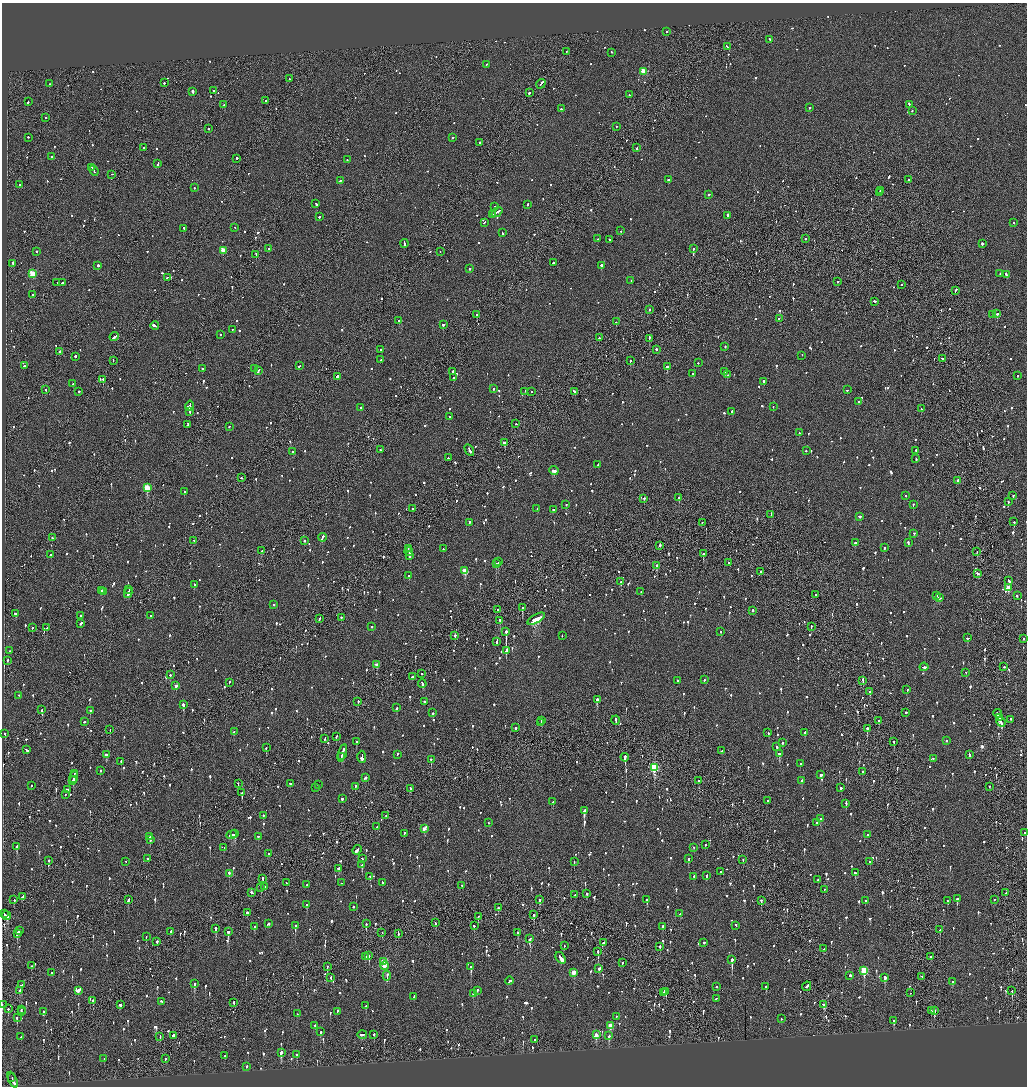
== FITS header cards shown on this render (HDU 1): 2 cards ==
NAXIS1  =                 2050
NAXIS2  =                 2168

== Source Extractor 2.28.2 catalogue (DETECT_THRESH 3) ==
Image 2050 x 2168 px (HDU 1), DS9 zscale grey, zoomed out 1/2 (1 PNG px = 2 x 2 image px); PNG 1029 x 1088 px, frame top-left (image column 2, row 2168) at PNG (2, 3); each listed source drawn as its Kron ellipse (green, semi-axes under 4 px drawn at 4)
Background -0.117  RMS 0.1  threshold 0.304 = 3 sigma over >= 5 px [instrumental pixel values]
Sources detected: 1657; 67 cannot appear on this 1/2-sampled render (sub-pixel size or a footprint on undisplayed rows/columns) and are neither listed nor drawn; of the other 1590, the 500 brightest by FLUX_AUTO listed and drawn (1090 fainter detections omitted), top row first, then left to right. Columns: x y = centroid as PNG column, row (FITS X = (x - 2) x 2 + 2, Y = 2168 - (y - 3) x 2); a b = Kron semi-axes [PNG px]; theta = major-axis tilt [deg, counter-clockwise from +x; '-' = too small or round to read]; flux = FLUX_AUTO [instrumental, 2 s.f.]
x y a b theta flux
667 32 2 2 - 200
769 40 2 2 - 130
727 47 3 2 - 210
566 52 2 2 - 110
611 53 2 2 - 120
486 65 2 2 - 120
644 72 3 3 - 630
289 79 2 2 - 120
164 83 2 2 - 340
50 84 2 2 - 500
541 84 5 2 - 320
214 91 2 2 - 190
193 92 3 2 - 2200
529 93 2 2 - 530
629 95 2 2 - 160
265 101 2 1 - 360
28 102 2 2 - 330
224 105 2 1 - 180
909 105 2 2 - 280
809 108 2 2 - 170
561 109 2 2 - 330
912 111 2 2 - 110
45 118 2 2 - 190
616 127 2 1 - 120
209 129 2 2 - 200
28 138 2 2 - 170
453 138 2 2 - 190
480 143 2 2 - 120
144 148 2 2 - 140
637 148 2 2 - 160
51 157 2 2 - 420
237 159 2 2 - 860
347 160 2 1 - 120
158 164 3 2 - 200
92 168 2 1 - 120
94 171 5 2 - 340
111 175 2 1 - 190
668 180 2 2 - 160
908 180 2 2 - 170
340 181 4 2 - 470
20 185 2 2 - 330
195 188 2 2 - 180
880 191 3 2 - 170
879 193 2 2 - 120
709 195 2 1 - 200
316 204 3 2 - 240
527 205 2 2 - 200
495 207 2 1 - 340
497 213 6 2 37 390
493 215 4 1 - 200
727 216 3 2 - 370
319 217 3 2 - 120
484 223 3 1 - 140
1014 223 2 2 - 140
235 228 2 2 - 120
184 229 3 2 - 470
621 231 2 2 - 220
502 233 2 2 - 130
597 239 2 2 - 180
806 239 2 2 - 190
609 240 2 2 - 420
404 244 4 2 - 350
982 244 2 2 - 530
269 249 2 2 - 220
693 249 2 2 - 190
223 251 3 3 - 420
36 252 2 2 - 470
440 252 2 2 - 200
256 255 3 1 - 570
553 263 2 2 - 150
13 264 4 2 - 210
98 266 2 2 - 590
601 266 2 2 - 1500
470 269 2 2 - 280
33 274 3 3 - 840
1000 274 2 2 - 130
1006 275 3 2 - 230
167 278 2 2 - 220
631 281 2 1 - 110
838 282 2 2 - 110
57 283 2 1 - 590
62 283 3 2 - 260
902 285 2 2 - 120
955 291 4 2 - 190
33 295 2 2 - 270
875 302 3 2 - 180
649 310 2 2 - 300
997 314 4 2 - 810
477 315 2 1 - 180
992 315 2 2 - 150
779 319 2 2 - 120
399 321 2 2 - 420
616 322 2 1 - 370
443 325 2 2 - 1400
155 326 4 2 - 630
232 330 2 1 - 130
220 335 2 2 - 280
114 337 5 2 - 350
599 338 2 2 - 290
649 339 3 1 - 300
725 347 2 2 - 140
381 350 2 2 - 130
656 350 2 2 - 270
60 352 2 2 - 350
802 356 2 2 - 110
75 357 2 2 - 910
942 359 2 2 - 160
381 360 2 2 - 120
113 361 2 1 - 240
630 361 2 2 - 310
698 363 2 2 - 120
24 366 2 2 - 230
299 366 3 2 - 160
667 367 2 2 - 1300
202 369 2 2 - 190
255 369 2 1 - 250
259 371 4 2 - 260
453 372 2 2 - 230
725 372 2 1 - 230
693 374 2 2 - 420
727 375 2 2 - 450
1018 376 2 2 - 220
337 377 3 2 - 520
453 378 2 2 - 120
103 380 2 1 - 490
764 382 2 2 - 430
73 384 2 2 - 170
494 389 2 2 - 190
46 390 2 2 - 120
847 390 2 2 - 120
79 392 2 2 - 330
525 392 2 2 - 130
531 392 2 2 - 120
575 392 3 2 - 230
858 402 2 2 - 120
190 406 5 2 - 720
773 407 2 1 - 120
360 408 2 1 - 160
921 409 2 2 - 110
190 412 3 2 - 260
732 412 2 2 - 320
449 417 2 2 - 180
516 424 2 1 - 120
187 425 4 2 - 260
229 427 2 2 - 120
799 433 2 2 - 200
505 443 3 2 - 410
380 450 2 2 - 200
469 450 6 2 -61 490
806 451 2 1 - 240
916 451 2 2 - 170
292 452 2 2 - 150
448 458 2 2 - 120
916 459 2 2 - 130
598 465 2 2 - 130
554 471 4 2 - 1200
242 478 2 2 - 140
958 481 3 2 - 210
147 488 3 3 - 910
185 492 2 2 - 150
906 496 2 2 - 120
1013 496 2 2 - 150
679 498 2 2 - 410
644 499 2 2 - 200
1008 502 2 2 - 180
566 505 2 2 - 120
913 505 2 2 - 540
412 509 2 2 - 110
537 509 2 1 - 340
553 510 3 2 - 330
771 515 2 2 - 120
860 517 3 2 - 170
1014 522 2 2 - 110
469 523 2 2 - 250
702 523 2 2 - 110
914 534 2 2 - 160
52 538 2 1 - 480
322 538 4 2 - 250
194 541 3 2 - 170
304 541 2 2 - 240
855 543 2 2 - 340
908 543 4 2 - 170
660 546 3 2 - 350
884 548 2 2 - 160
408 549 4 1 - 270
443 549 3 2 - 140
262 551 3 2 - 190
409 552 4 2 - 220
977 552 2 1 - 120
703 554 2 2 - 600
51 555 2 2 - 350
409 556 4 2 - 480
498 562 2 2 - 470
729 563 2 2 - 110
496 564 2 2 - 630
657 566 2 2 - 950
465 571 3 3 - 570
761 572 2 2 - 240
978 574 3 2 - 220
409 576 2 2 - 110
1009 581 3 2 - 150
621 582 3 2 - 400
194 585 2 2 - 110
1008 588 3 3 - 550
129 590 3 2 - 220
101 591 3 2 - 290
104 592 2 2 - 150
641 592 2 2 - 140
128 593 5 2 - 470
816 595 2 1 - 140
937 596 2 2 - 120
1017 596 2 2 - 220
940 598 3 2 - 140
274 605 2 2 - 150
522 608 2 2 - 350
497 610 2 1 - 140
753 611 3 2 - 120
15 614 3 2 - 170
81 616 2 2 - 240
150 616 2 2 - 220
341 618 2 2 - 190
319 619 3 1 - 230
536 619 10 2 29 3800
500 621 3 2 - 180
81 624 3 2 - 460
372 627 2 2 - 190
811 627 2 1 - 170
32 628 2 2 - 210
47 628 3 2 - 130
506 632 2 2 - 3300
721 632 2 2 - 220
455 636 2 2 - 370
562 636 2 2 - 110
968 638 3 2 - 330
1023 639 2 2 - 140
497 642 4 2 - 220
10 651 2 2 - 110
506 651 4 2 - 660
7 661 2 2 - 140
377 665 3 2 - 210
924 667 4 2 - 190
1004 667 2 2 - 150
966 673 2 2 - 160
422 674 2 1 - 560
170 675 2 2 - 200
412 677 2 2 - 120
704 680 2 2 - 210
678 681 2 2 - 160
863 681 4 2 - 210
229 683 3 2 - 150
422 684 4 2 - 290
176 686 3 2 - 120
907 690 2 2 - 220
870 692 2 2 - 2000
19 696 2 2 - 130
597 700 3 2 - 470
358 702 2 2 - 840
424 702 2 2 - 200
183 705 2 2 - 1000
397 708 2 2 - 160
42 710 2 1 - 160
90 711 2 2 - 120
433 713 2 2 - 140
906 713 2 2 - 250
997 714 4 1 - 330
999 718 3 2 - 510
1011 720 2 1 - 300
541 721 4 2 - 280
616 721 4 2 - 310
879 721 2 2 - 280
84 722 3 2 - 130
541 723 4 1 - 260
1001 723 5 2 - 530
515 728 2 2 - 230
867 729 2 2 - 330
110 730 2 1 - 360
234 732 2 2 - 220
768 733 2 2 - 120
805 733 2 2 - 160
5 734 2 2 - 250
336 737 3 2 - 150
325 739 3 2 - 170
946 741 2 2 - 110
356 742 2 2 - 640
894 742 2 2 - 250
783 743 2 2 - 130
777 747 2 2 - 480
266 748 2 2 - 170
26 750 3 2 - 380
722 751 3 2 - 130
342 753 9 2 74 530
779 754 3 2 - 780
106 755 2 2 - 730
397 755 2 2 - 330
969 755 3 2 - 220
341 757 2 2 - 140
362 757 6 3 -89 480
625 758 4 2 - 540
933 759 2 2 - 140
431 760 2 2 - 370
121 762 2 2 - 400
800 764 2 2 - 140
654 768 4 3 - 1700
101 771 2 2 - 160
862 772 2 2 - 200
75 774 3 1 - 230
821 775 2 2 - 510
74 777 6 2 83 410
365 778 3 2 - 150
73 781 2 1 - 150
699 781 2 2 - 110
801 781 3 2 - 200
238 784 2 1 - 240
291 784 2 2 - 150
318 785 2 1 - 190
31 786 2 2 - 160
355 787 3 2 - 130
989 787 2 1 - 130
315 788 2 2 - 120
841 788 2 2 - 250
410 789 3 2 - 220
68 790 3 2 - 610
242 793 2 2 - 110
65 795 2 2 - 160
342 799 2 2 - 320
767 801 2 2 - 270
553 802 2 2 - 240
846 804 2 2 - 140
584 811 4 2 - 2400
263 816 2 2 - 130
386 816 2 1 - 170
821 819 3 2 - 230
488 823 2 1 - 150
817 823 2 2 - 160
377 827 2 2 - 160
424 829 3 2 - 200
1025 833 2 2 - 150
235 834 3 2 - 530
404 834 2 2 - 190
232 835 5 2 - 380
867 835 2 2 - 340
150 837 2 2 - 110
258 837 2 2 - 110
151 840 2 2 - 140
705 845 2 1 - 190
17 847 3 2 - 610
224 848 2 1 - 210
694 848 2 2 - 130
357 850 5 2 - 480
269 854 2 2 - 140
148 859 2 2 - 530
362 859 2 2 - 110
688 859 3 2 - 260
743 860 2 2 - 110
49 861 2 1 - 180
126 862 2 2 - 140
574 862 2 1 - 220
870 862 2 2 - 230
362 865 2 2 - 310
339 869 3 2 - 600
721 872 2 2 - 120
855 873 3 2 - 210
229 874 3 2 - 280
707 876 2 2 - 520
370 877 2 2 - 220
694 877 2 2 - 210
263 879 3 2 - 350
818 880 2 2 - 110
286 883 3 1 - 210
341 883 2 2 - 370
382 883 2 2 - 240
307 885 2 2 - 210
462 886 2 2 - 120
265 887 2 1 - 500
261 888 2 1 - 540
824 890 2 2 - 130
251 893 2 2 - 1600
1006 893 3 2 - 370
587 894 2 2 - 300
575 895 2 1 - 120
22 897 3 2 - 200
957 899 3 2 - 380
14 900 3 2 - 120
128 900 3 2 - 240
540 900 3 2 - 390
647 900 2 2 - 400
994 900 2 1 - 160
761 901 3 2 - 190
865 901 2 2 - 130
948 901 4 2 - 320
307 905 2 2 - 230
353 907 2 2 - 130
498 908 2 2 - 190
247 913 2 2 - 1200
4 914 2 1 - 140
680 914 2 2 - 110
534 915 3 1 - 650
7 916 4 2 - 330
478 917 2 2 - 140
435 923 3 1 - 150
269 924 3 2 - 250
366 924 3 2 - 440
295 926 3 2 - 240
474 926 2 2 - 340
736 926 2 2 - 230
255 927 2 2 - 680
663 927 2 2 - 270
216 929 3 2 - 1400
940 930 2 2 - 220
19 931 3 2 - 220
170 932 2 2 - 140
228 932 2 2 - 1400
382 933 2 1 - 330
518 933 3 2 - 120
17 934 4 2 - 280
398 934 4 2 - 300
146 937 2 2 - 160
530 939 4 2 - 690
157 942 2 2 - 790
603 943 4 2 - 360
704 943 2 2 - 500
564 946 2 1 - 110
660 947 2 2 - 340
824 949 2 2 - 120
598 952 3 2 - 550
369 956 3 2 - 240
365 957 3 1 - 140
930 957 2 2 - 110
561 958 6 2 -55 4500
732 960 3 2 - 2300
384 962 3 3 - 1200
622 963 3 1 - 190
31 966 2 2 - 120
385 966 4 2 - 200
327 967 2 2 - 150
471 967 3 2 - 780
599 969 2 2 - 360
864 971 4 3 - 1100
52 973 2 2 - 130
574 973 3 2 - 320
387 976 5 2 - 260
850 976 2 2 - 360
922 977 2 2 - 120
331 978 3 2 - 220
885 978 4 2 - 310
509 981 4 2 - 120
952 982 3 2 - 110
194 984 3 2 - 550
21 985 3 2 - 200
717 987 2 2 - 210
766 987 2 2 - 220
807 987 5 2 - 260
19 991 2 2 - 120
78 991 3 2 - 450
477 991 2 2 - 170
1012 991 3 1 - 200
666 992 2 1 - 200
664 993 4 2 - 250
910 993 2 1 - 190
473 994 2 2 - 290
414 997 3 2 - 130
716 999 2 2 - 120
93 1001 2 2 - 520
161 1002 3 2 - 130
234 1003 2 1 - 640
2 1005 4 1 - 410
120 1005 2 2 - 180
824 1005 3 2 - 920
366 1006 3 2 - 150
8 1009 3 2 - 370
21 1010 2 2 - 130
931 1011 3 1 - 160
934 1011 3 2 - 880
21 1012 4 2 - 270
44 1012 2 2 - 200
337 1012 3 2 - 220
297 1014 2 2 - 160
616 1017 2 2 - 240
17 1018 3 2 - 380
781 1019 2 2 - 130
894 1021 3 2 - 250
315 1026 2 2 - 210
610 1026 3 3 - 370
320 1032 3 2 - 140
362 1035 4 2 - 240
374 1035 2 2 - 530
596 1035 3 2 - 280
173 1036 3 2 - 410
609 1036 3 2 - 310
21 1037 2 2 - 170
160 1037 3 2 - 130
535 1040 2 2 - 130
281 1053 3 2 - 540
297 1055 2 2 - 210
225 1056 2 2 - 150
104 1059 2 2 - 140
165 1059 3 2 - 160
246 1067 2 2 - 160
12 1078 3 2 - 130
13 1080 8 2 -65 570
At the frame edge (FLAGS 8, measured only in part): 2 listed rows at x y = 1025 833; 2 1005
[1090 fainter detections neither listed nor drawn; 67 sub-pixel or undisplayed-footprint detections neither listed nor drawn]